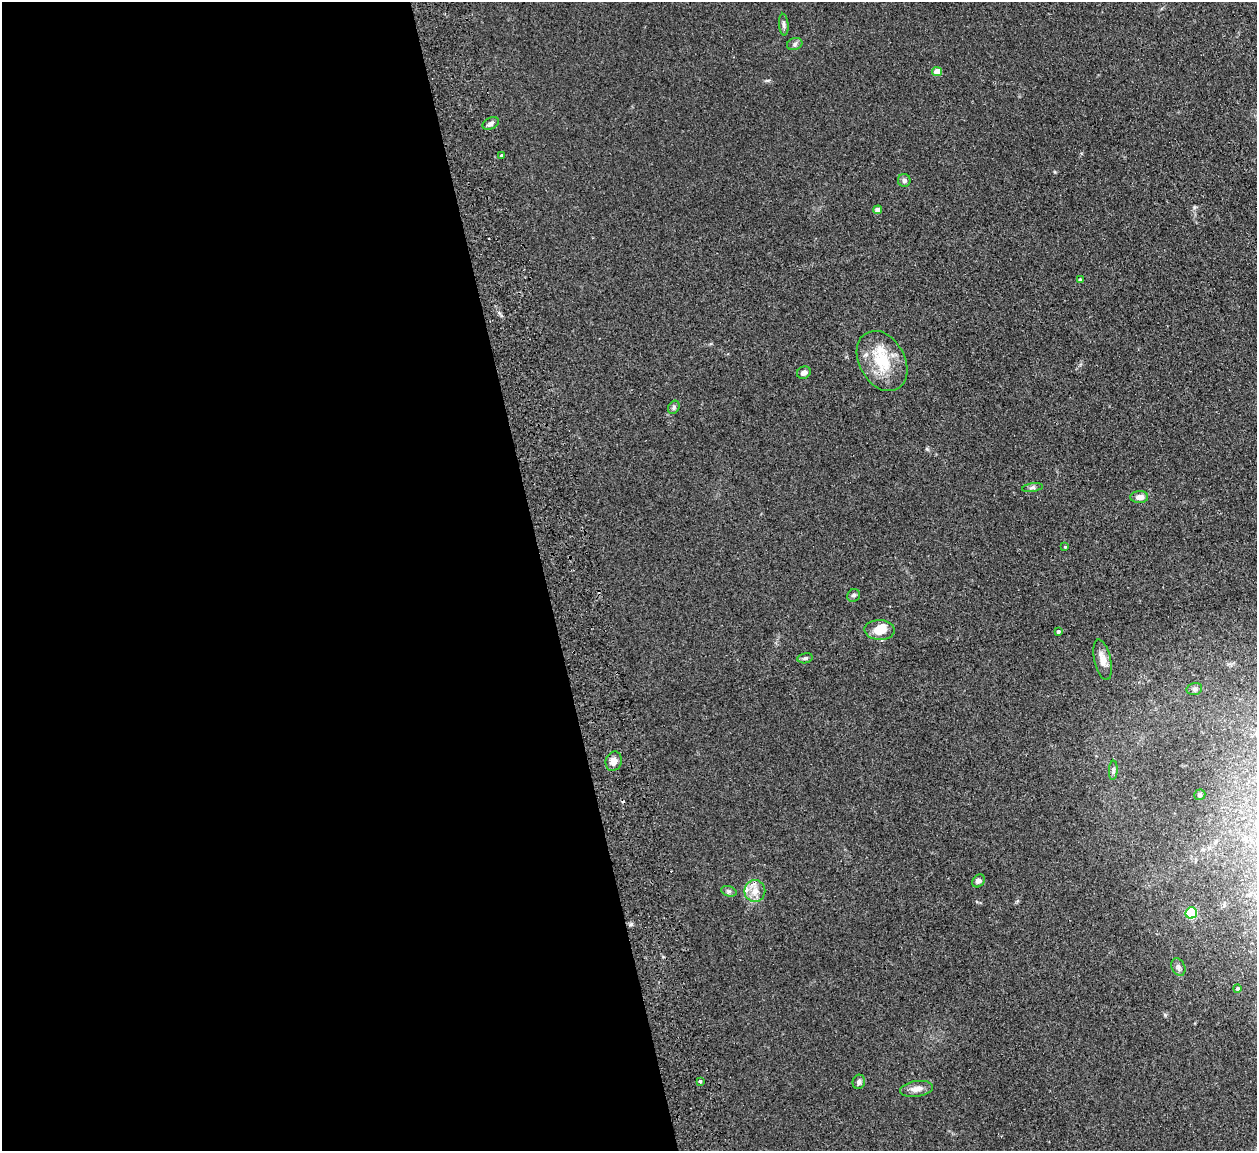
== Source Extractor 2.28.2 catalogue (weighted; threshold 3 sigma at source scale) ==
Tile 9 of 4 x 4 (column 1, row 3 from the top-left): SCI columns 58-1312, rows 1309-2457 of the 5132 x 5031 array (HDU 1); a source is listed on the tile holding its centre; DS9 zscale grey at full resolution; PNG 1259 x 1153 px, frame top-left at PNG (2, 2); each listed source drawn as its Kron ellipse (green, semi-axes under 4 px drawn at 4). Shown black and unused: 43% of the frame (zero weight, under 2 of 3 exposures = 3% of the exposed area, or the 3 px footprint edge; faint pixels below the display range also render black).
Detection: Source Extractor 2.28.2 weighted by HDU 2 'WHT'; one run over the whole footprint, this tile lists its part. Background 0.136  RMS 0.011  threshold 0.0505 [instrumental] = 3 sigma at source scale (4.5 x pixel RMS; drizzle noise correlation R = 1.50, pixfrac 1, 0.05/0.05 arcsec/px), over >= 5 px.
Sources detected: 37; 2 cosmic-ray / hot-pixel residue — neither listed nor drawn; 3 inside a brighter listed object's ellipse — not listed separately; the other 32 listed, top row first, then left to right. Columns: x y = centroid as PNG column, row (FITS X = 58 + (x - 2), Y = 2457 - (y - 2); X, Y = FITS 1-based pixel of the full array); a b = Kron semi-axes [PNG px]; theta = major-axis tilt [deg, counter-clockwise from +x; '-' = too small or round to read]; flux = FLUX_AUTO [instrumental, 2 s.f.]
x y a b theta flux
784 25 11 4 -85 2.8
795 44 8 6 19 2.6
937 71 5 4 - 17
491 124 8 5 27 4
502 155 3 3 - 4.6
904 180 6 6 - 3
878 210 4 4 - 6.7
1080 280 4 3 - 2.1
882 361 32 23 -61 45
804 373 7 6 - 4.9
674 407 7 5 61 2.2
1032 488 10 4 9 2.3
1139 497 9 6 2 6.5
1065 546 4 3 - 1.8
854 595 7 6 - 2.4
880 630 15 10 -2 16
1058 632 4 4 - 2.2
805 658 7 5 10 2.4
1103 660 20 8 -77 11
1194 689 8 6 14 2.6
614 761 10 8 75 7.5
1113 770 9 4 87 2.4
1200 795 6 5 - 1.9
979 881 7 5 49 4.2
729 891 8 5 -19 2.3
755 891 11 10 - 10
1191 913 6 5 - 71
1178 967 9 6 -63 3.3
1237 988 4 4 - 1.6
701 1081 3 3 - 5.3
859 1082 7 6 - 3.2
916 1089 16 7 8 8.5